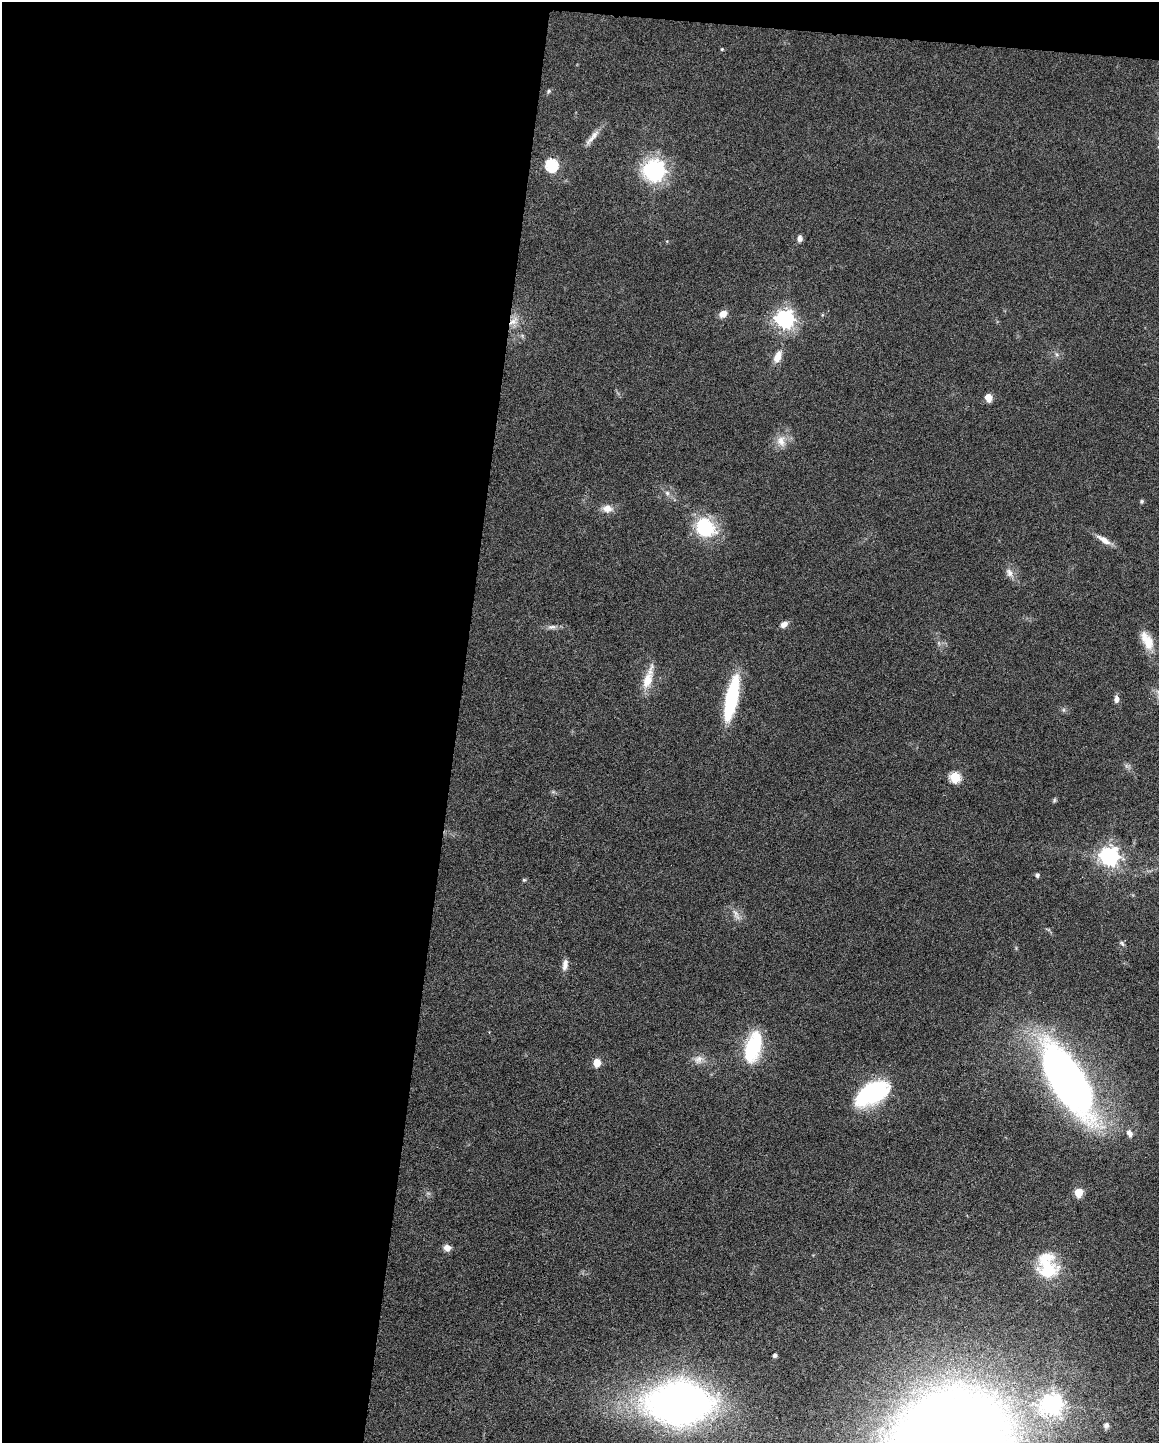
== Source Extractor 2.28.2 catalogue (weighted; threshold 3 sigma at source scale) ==
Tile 1 of 4 x 3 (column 1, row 1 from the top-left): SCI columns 3-1159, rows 3102-4542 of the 4630 x 4648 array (HDU 1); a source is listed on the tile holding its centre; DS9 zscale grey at full resolution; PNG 1161 x 1445 px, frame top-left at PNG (2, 2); no overlay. Shown black and unused: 41% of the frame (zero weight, under 4 of 8 exposures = <1% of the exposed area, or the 3 px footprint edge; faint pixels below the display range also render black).
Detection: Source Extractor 2.28.2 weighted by HDU 2 'WHT'; one run over the whole footprint, this tile lists its part. Background 0.0691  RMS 0.0048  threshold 0.0198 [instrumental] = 3 sigma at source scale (4.09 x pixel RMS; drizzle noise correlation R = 1.36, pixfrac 0.8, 0.05/0.05 arcsec/px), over >= 5 px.
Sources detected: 46; all 46 listed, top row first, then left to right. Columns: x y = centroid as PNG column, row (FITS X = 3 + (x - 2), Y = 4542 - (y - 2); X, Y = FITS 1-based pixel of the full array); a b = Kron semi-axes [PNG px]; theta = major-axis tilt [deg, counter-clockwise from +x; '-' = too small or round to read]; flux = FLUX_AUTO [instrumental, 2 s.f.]
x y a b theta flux
722 49 4 4 - 0.48
549 91 5 5 - 0.69
592 137 28 6 49 3.4
551 165 6 6 - 61
655 171 8 8 - 180
800 238 7 6 - 2
723 314 9 7 32 3.6
785 319 7 7 - 230
513 321 16 8 41 4
777 357 16 8 68 4.7
988 398 5 5 - 9.1
781 441 14 11 -75 4.8
667 493 7 5 -46 1.2
1141 501 6 5 - 0.64
607 509 13 9 1 3.9
705 528 26 22 -37 24
1104 540 22 7 -32 4
1009 573 12 8 -68 2.7
784 624 9 6 34 2.6
552 627 12 6 6 1.9
1147 641 26 12 -62 8
648 678 34 10 73 8.1
731 698 42 10 78 43
1116 699 9 6 87 1.9
1063 710 7 4 -90 0.72
955 777 6 5 - 32
1054 800 6 5 - 0.71
1109 856 7 7 - 260
1037 875 4 4 - 1.3
524 880 5 5 - 0.52
735 913 14 6 -67 2.4
1122 943 8 5 -54 0.88
565 965 14 7 81 2.7
753 1047 35 16 71 29
698 1059 13 11 37 3.4
597 1063 5 5 - 12
1067 1080 75 28 -58 250
872 1093 35 19 30 49
1129 1133 10 7 -57 2.3
1079 1193 5 5 - 15
447 1248 8 7 - 3
1047 1266 33 24 -77 22
775 1355 4 4 - 1.4
679 1403 51 33 1 290
1051 1404 7 7 - 310
1106 1425 8 6 67 1.3
Overlapping masked pixels (flux is a lower limit): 1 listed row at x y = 513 321